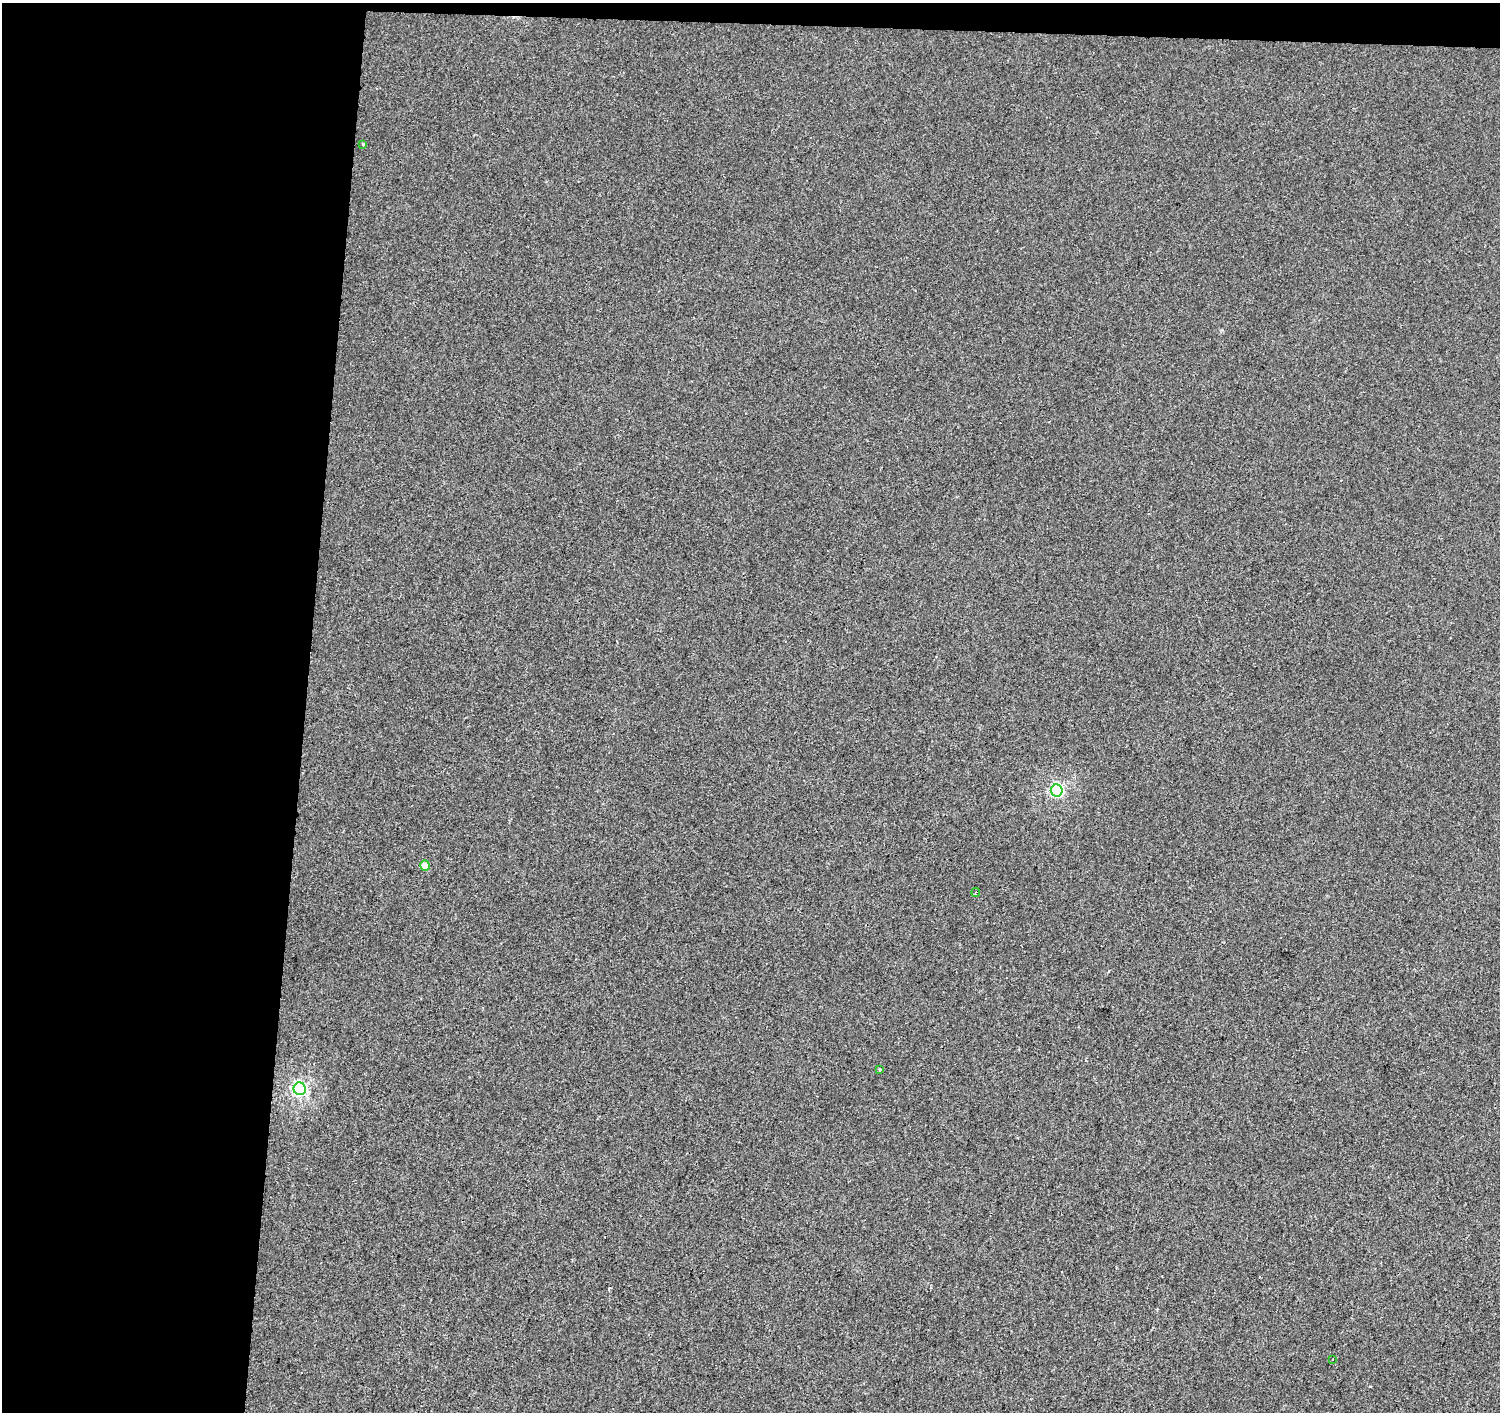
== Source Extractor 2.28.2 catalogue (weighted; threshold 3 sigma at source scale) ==
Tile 1 of 3 x 3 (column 1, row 1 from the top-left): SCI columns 8-1505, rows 3102-4511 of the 4502 x 4738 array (HDU 1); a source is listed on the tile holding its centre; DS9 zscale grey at full resolution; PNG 1502 x 1414 px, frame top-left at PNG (2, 3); each listed source drawn as its Kron ellipse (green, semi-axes under 4 px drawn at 4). Shown black and unused: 22% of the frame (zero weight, under 2 of 3 exposures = <1% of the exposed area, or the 3 px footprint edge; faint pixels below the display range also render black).
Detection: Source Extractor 2.28.2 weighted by HDU 2 'WHT'; one run over the whole footprint, this tile lists its part. Background -7.82e-04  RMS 0.0042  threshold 0.0187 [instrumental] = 3 sigma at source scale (4.5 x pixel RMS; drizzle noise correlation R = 1.50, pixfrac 1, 0.0396/0.0396 arcsec/px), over >= 5 px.
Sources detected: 7; all 7 listed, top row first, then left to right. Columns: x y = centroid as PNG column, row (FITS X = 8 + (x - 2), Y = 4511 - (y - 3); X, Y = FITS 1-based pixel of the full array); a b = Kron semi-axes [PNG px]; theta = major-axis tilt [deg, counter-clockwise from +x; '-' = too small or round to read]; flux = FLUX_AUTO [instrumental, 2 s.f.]
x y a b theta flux
363 144 4 3 - 0.4
1057 791 6 6 - 62
425 866 5 4 - 6.4
976 892 4 3 - 0.55
879 1069 3 2 - 0.4
300 1089 6 6 - 77
1333 1359 2 2 - 0.42